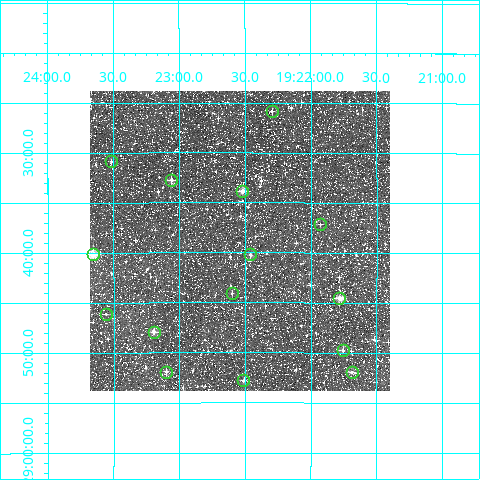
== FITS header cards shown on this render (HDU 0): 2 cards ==
NAXIS1  =                  300
NAXIS2  =                  300

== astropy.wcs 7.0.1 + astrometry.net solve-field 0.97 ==
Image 300 x 300 px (HDU 0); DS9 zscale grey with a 90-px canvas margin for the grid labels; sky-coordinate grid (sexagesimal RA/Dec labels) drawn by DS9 from the SOLVED WCS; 15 Tycho-2 reference stars matched to detected sources circled (green)
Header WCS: RA---TAN/DEC--TAN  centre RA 19:22:32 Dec -28:39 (290.63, -28.65 deg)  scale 6 arcsec/px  FOV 30.0' x 30.0'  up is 0 deg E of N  parity normal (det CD < 0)
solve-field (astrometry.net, Tycho-2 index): VERIFIED the header's WCS against the Tycho-2 star catalogue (verified at 2 index scales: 10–15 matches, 0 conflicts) and refined it, rather than solving blind
Solved WCS: RA---TAN-SIP/DEC--TAN-SIP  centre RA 19:22:32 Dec -28:39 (290.64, -28.65 deg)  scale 6 arcsec/px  FOV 30.0' x 30.0'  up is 0 deg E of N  parity normal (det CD < 0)
The solver's refit moves the header's centre by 1.8 arcsec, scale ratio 1.001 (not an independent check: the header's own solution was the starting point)
Tycho-2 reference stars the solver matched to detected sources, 15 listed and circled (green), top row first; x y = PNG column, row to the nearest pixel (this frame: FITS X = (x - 90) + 1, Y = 300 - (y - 91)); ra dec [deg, ICRS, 3 dp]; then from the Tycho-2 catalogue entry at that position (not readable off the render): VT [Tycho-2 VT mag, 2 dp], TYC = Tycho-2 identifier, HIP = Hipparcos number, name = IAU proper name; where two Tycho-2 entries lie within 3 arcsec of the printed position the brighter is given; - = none
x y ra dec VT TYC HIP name
272 111 290.574 -28.431 11.45 6887-71-1 - -
111 161 290.879 -28.515 11.33 6887-82-1 - -
171 180 290.765 -28.546 10.76 6887-69-1 95278 -
242 191 290.630 -28.564 9.78 6887-130-1 - -
320 224 290.482 -28.619 11.82 6887-637-1 - -
93 254 290.914 -28.670 8.76 6887-663-1 - -
250 254 290.615 -28.670 10.62 6887-666-1 - -
232 293 290.650 -28.735 12.39 6887-569-1 - -
339 298 290.445 -28.743 9.83 6887-561-1 95182 -
106 314 290.890 -28.769 11.67 6887-597-1 - -
154 332 290.799 -28.799 9.87 6887-624-1 - -
343 350 290.439 -28.830 10.70 6887-612-1 - -
166 372 290.775 -28.865 10.87 6887-577-1 - -
352 372 290.422 -28.866 10.61 6887-580-1 - -
243 380 290.628 -28.880 11.02 6887-560-1 - -